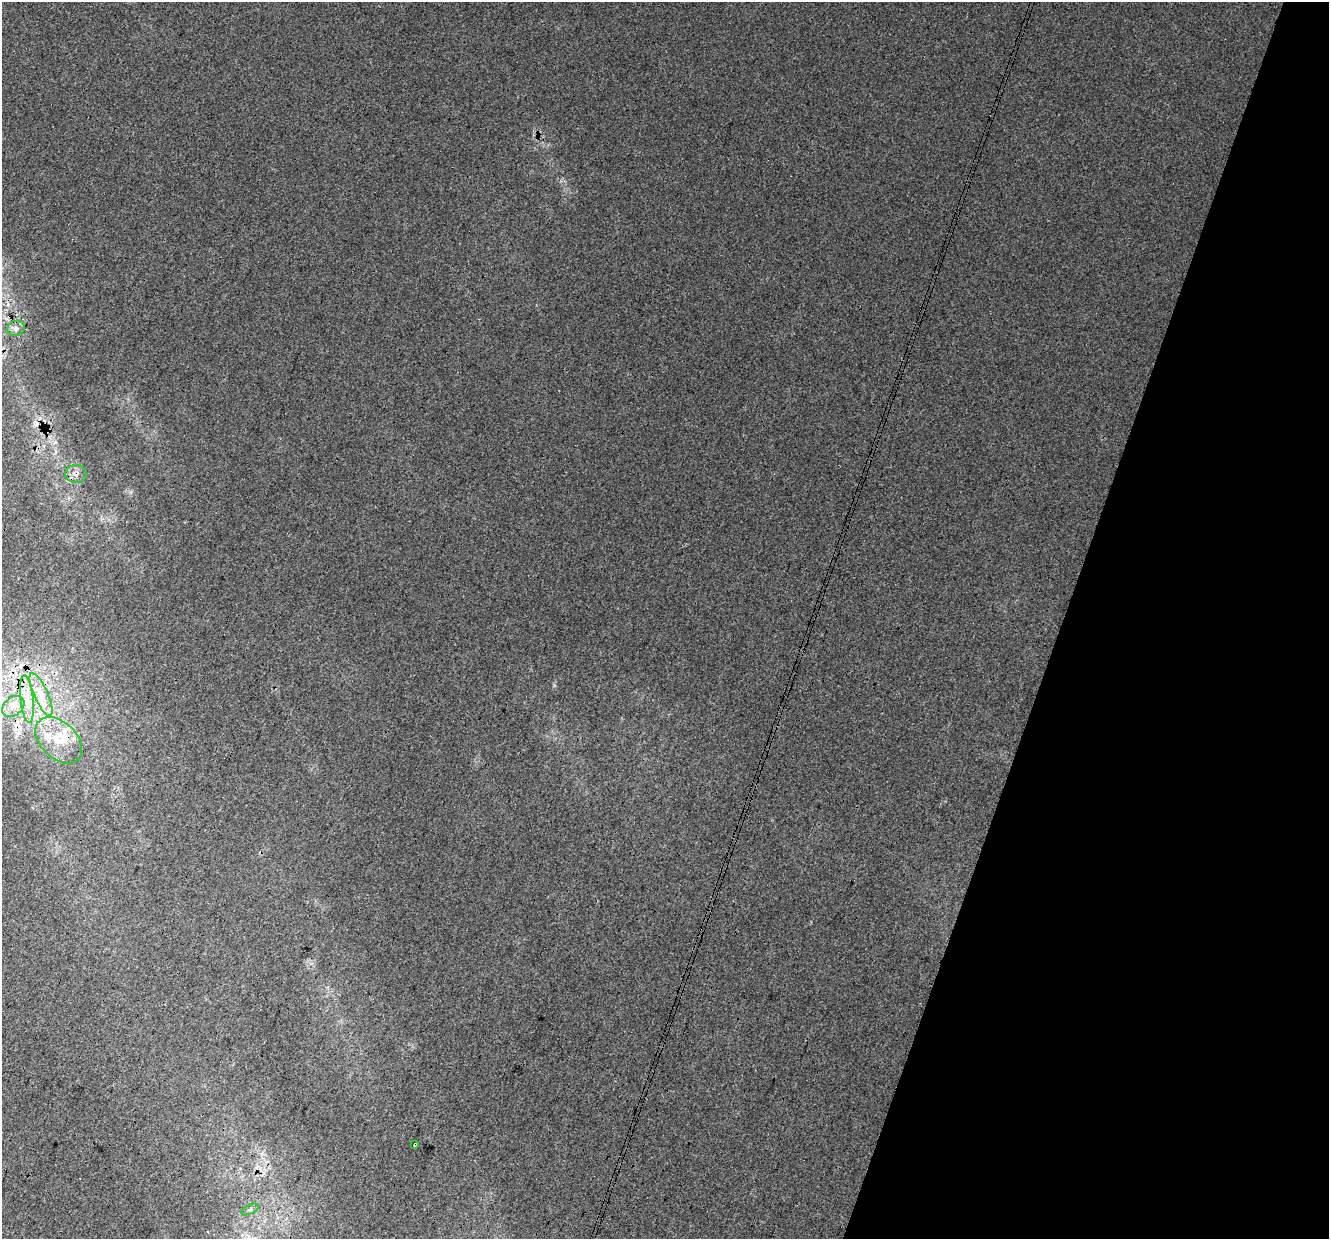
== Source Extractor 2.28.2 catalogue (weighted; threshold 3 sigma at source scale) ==
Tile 8 of 4 x 4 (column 4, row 2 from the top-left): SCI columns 4009-5335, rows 2807-4043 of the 5354 x 5551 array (HDU 1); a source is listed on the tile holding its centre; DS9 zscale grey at full resolution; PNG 1331 x 1241 px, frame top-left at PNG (2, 2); each listed source drawn as its Kron ellipse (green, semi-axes under 4 px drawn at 4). Shown black and unused: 20% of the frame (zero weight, under 3 of 4 exposures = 5% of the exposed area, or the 3 px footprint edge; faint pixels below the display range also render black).
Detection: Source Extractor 2.28.2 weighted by HDU 2 'WHT'; one run over the whole footprint, this tile lists its part. Background 0.00884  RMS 0.0037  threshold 0.0168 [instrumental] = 3 sigma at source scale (4.5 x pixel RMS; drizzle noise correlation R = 1.50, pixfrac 1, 0.0396/0.0396 arcsec/px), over >= 5 px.
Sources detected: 12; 2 cosmic-ray / hot-pixel residue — neither listed nor drawn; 2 inside a brighter listed object's ellipse — not listed separately; the other 8 listed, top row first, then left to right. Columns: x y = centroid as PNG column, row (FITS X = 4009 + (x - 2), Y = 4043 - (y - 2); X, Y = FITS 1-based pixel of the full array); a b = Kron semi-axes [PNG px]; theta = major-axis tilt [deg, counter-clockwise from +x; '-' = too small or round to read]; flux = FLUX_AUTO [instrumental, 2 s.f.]
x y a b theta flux
16 328 9 7 25 1.6
76 474 10 9 - 2
41 694 23 7 -66 5.3
27 699 24 6 -84 5.4
13 706 12 9 42 3.5
59 740 27 18 -44 11
415 1144 3 3 - 2.1
250 1209 9 4 26 0.95
Overlapping masked pixels (flux is a lower limit): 2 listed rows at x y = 76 474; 415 1144